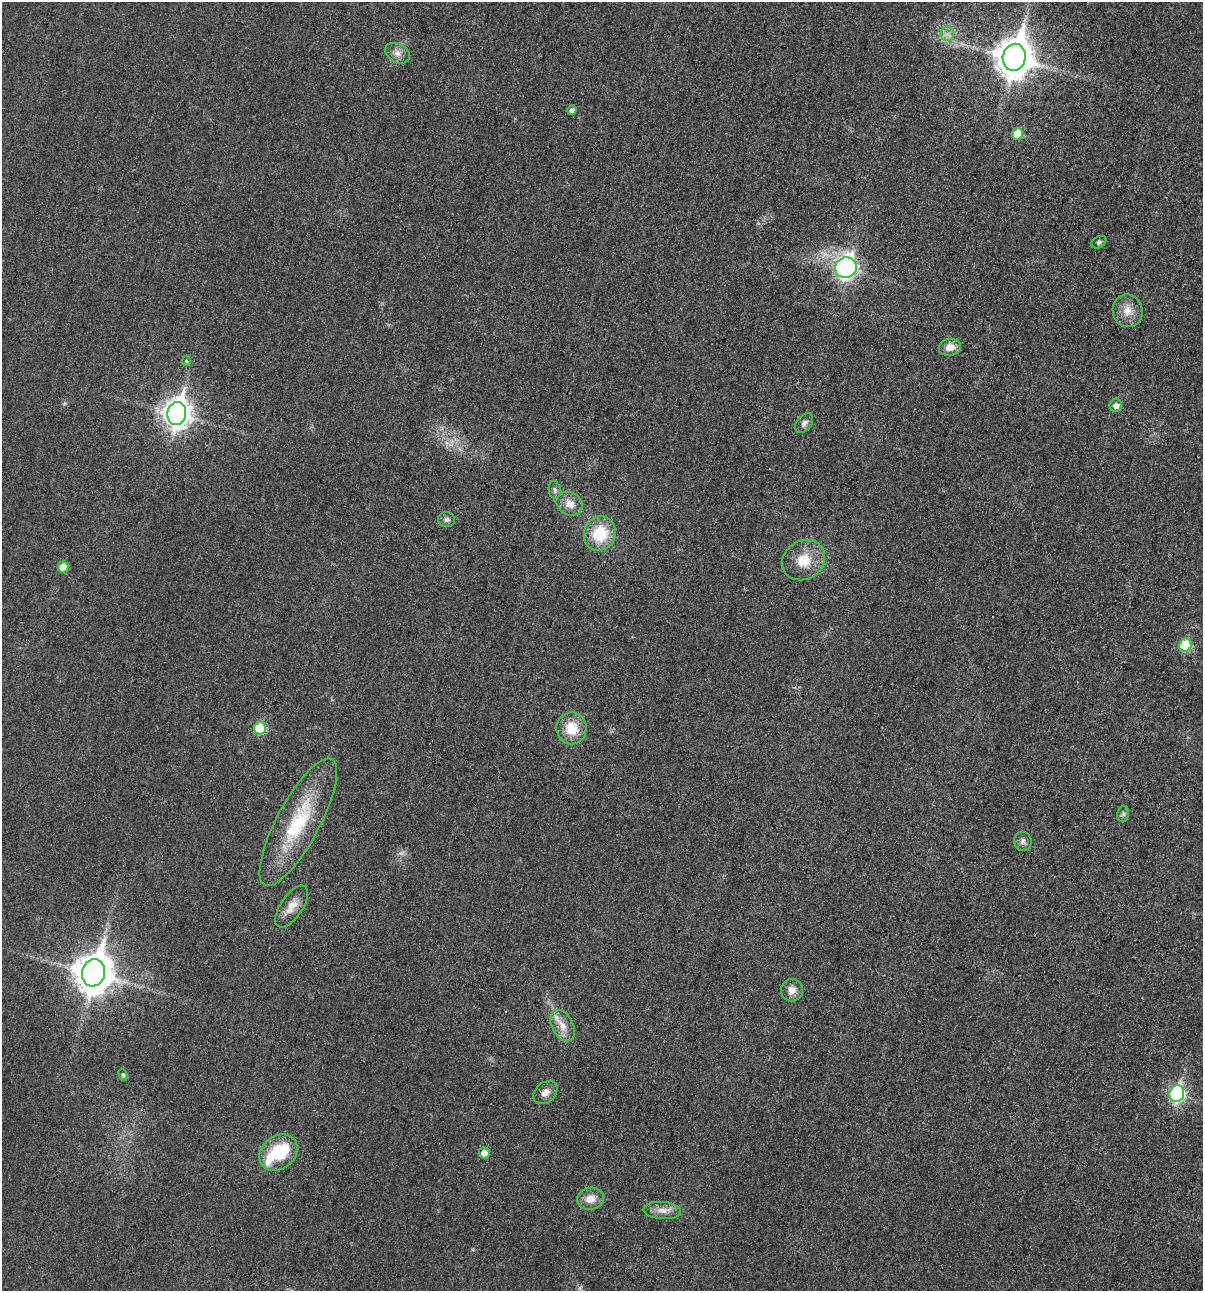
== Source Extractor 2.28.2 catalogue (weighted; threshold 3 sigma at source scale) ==
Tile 6 of 4 x 4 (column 2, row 2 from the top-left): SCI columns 1331-2531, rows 2592-3880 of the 5200 x 5181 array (HDU 1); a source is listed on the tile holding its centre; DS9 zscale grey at full resolution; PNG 1205 x 1293 px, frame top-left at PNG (2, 2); each listed source drawn as its Kron ellipse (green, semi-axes under 4 px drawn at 4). Shown black and unused: <1% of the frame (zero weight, under 3 of 4 exposures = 1% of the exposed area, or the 3 px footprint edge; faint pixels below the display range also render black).
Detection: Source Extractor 2.28.2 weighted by HDU 2 'WHT'; one run over the whole footprint, this tile lists its part. Background 0.0299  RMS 0.0059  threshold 0.0265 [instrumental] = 3 sigma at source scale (4.5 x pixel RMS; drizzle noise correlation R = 1.50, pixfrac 1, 0.05/0.05 arcsec/px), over >= 5 px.
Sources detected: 39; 1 too faint to see at this stretch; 1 inside a brighter object's white glare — neither listed nor drawn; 1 inside a brighter listed object's ellipse — not listed separately; the other 36 listed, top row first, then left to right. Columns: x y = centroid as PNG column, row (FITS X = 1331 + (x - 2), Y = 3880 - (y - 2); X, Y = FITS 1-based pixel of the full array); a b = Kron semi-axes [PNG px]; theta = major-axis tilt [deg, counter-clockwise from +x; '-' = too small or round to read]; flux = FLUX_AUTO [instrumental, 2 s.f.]
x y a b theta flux
947 34 7 7 - 2.6
397 53 13 9 -29 4.2
1014 57 14 11 76 1400
572 110 5 4 - 2.7
1017 134 6 5 - 14
1099 242 8 5 30 1.3
846 268 11 10 - 270
1128 311 16 15 - 7.5
950 347 11 8 10 5.6
186 361 5 4 - 0.71
1116 405 6 6 - 3.8
177 413 11 9 78 630
804 423 11 7 50 2.3
555 490 9 6 -81 1.7
569 504 13 11 -32 6.3
447 520 8 7 - 2
600 534 17 15 67 23
803 560 22 19 32 15
63 567 5 5 - 9.4
1185 645 6 6 - 27
260 728 6 6 - 29
571 728 16 15 - 14
1123 814 8 6 78 1.6
298 822 71 21 62 47
1023 841 10 8 -74 2.7
292 906 24 11 56 7.5
93 973 14 11 74 1400
792 990 11 11 - 4.8
563 1026 17 10 -62 7.1
123 1075 6 4 -67 1.1
545 1093 13 10 41 4.5
1177 1094 8 7 - 120
278 1153 21 16 39 31
484 1153 5 5 - 6.1
591 1199 13 11 14 6.7
662 1210 19 8 -5 5.5